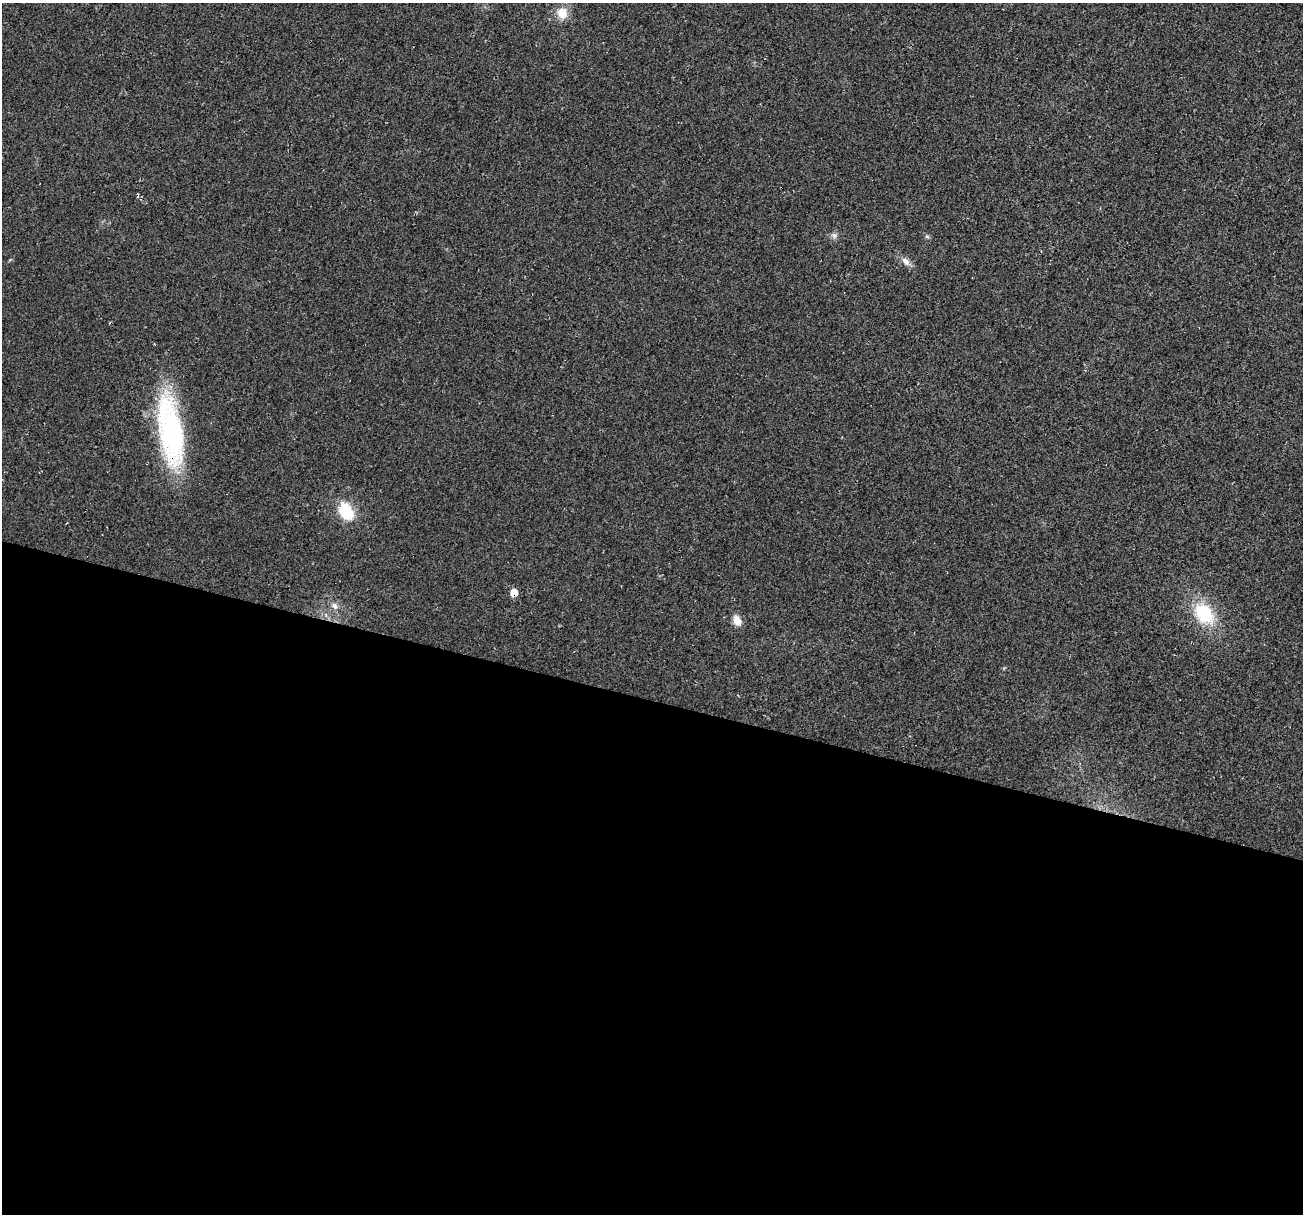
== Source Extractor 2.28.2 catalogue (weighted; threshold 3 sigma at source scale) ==
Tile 14 of 4 x 4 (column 2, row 4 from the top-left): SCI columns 1320-2620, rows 275-1486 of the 5250 x 5459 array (HDU 1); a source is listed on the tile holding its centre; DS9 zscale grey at full resolution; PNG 1305 x 1216 px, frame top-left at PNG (2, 3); no overlay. Shown black and unused: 42% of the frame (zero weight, under 3 of 4 exposures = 5% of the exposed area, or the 3 px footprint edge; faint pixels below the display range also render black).
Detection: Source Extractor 2.28.2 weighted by HDU 2 'WHT'; one run over the whole footprint, this tile lists its part. Background 0.0167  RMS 0.0067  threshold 0.03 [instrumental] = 3 sigma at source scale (4.5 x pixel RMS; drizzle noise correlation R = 1.50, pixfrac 1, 0.0396/0.0396 arcsec/px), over >= 5 px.
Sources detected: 11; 1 cosmic-ray / hot-pixel residue — not listed; the other 10 listed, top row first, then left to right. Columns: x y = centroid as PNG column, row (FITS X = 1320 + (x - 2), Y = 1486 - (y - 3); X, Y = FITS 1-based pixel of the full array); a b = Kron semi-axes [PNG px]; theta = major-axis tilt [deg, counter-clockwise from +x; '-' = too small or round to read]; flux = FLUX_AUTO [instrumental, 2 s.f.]
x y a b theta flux
562 13 15 13 -62 9.1
834 235 8 6 -52 1.9
927 236 6 5 - 1.1
906 261 13 8 -49 4
171 432 82 25 -81 110
346 511 17 12 -58 26
514 593 6 5 - 9.3
335 606 10 7 -56 3.2
1204 613 29 19 -53 33
737 620 13 8 -64 6.3
Overlapping masked pixels (flux is a lower limit): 2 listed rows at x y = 171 432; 514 593